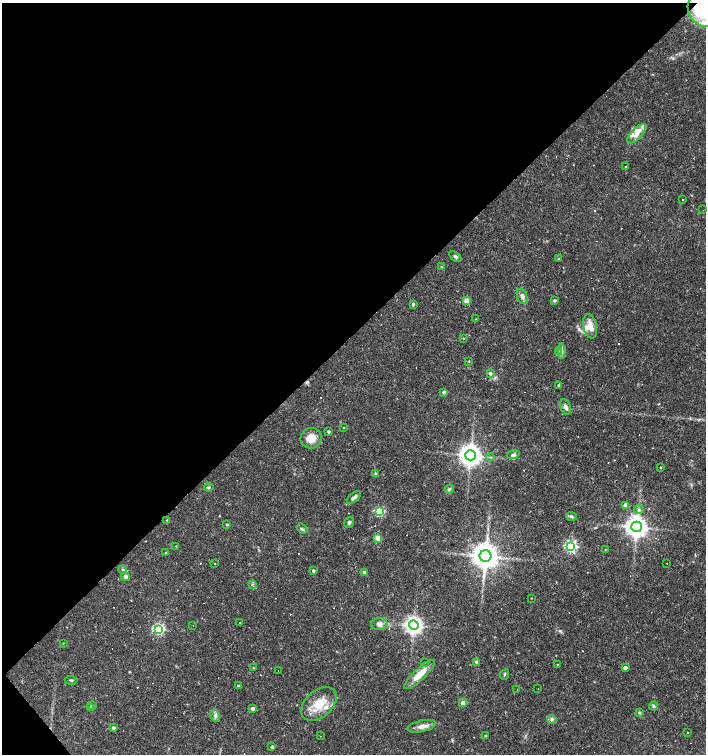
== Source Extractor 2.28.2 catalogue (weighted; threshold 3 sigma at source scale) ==
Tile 5 of 4 x 4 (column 1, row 2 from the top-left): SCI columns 209-1615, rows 3006-4508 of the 5979 x 6011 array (HDU 1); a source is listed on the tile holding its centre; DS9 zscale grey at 2 x 2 block average (1 PNG px = mean of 2 x 2 image px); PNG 708 x 756 px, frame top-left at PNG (2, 3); each listed source drawn as its Kron ellipse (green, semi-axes under 4 px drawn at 4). Shown black and unused: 45% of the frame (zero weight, under 3 of 4 exposures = <1% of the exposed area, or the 3 px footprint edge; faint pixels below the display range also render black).
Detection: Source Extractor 2.28.2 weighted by HDU 2 'WHT'; one run over the whole footprint, this tile lists its part. Background 0.0165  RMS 0.0016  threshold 0.0072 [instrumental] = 3 sigma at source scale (4.5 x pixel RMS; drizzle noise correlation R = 1.50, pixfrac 1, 0.0396/0.0396 arcsec/px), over >= 5 px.
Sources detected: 141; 47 cosmic-ray / hot-pixel residue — neither listed nor drawn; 5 inside a brighter listed object's ellipse — not listed separately; the other 89 listed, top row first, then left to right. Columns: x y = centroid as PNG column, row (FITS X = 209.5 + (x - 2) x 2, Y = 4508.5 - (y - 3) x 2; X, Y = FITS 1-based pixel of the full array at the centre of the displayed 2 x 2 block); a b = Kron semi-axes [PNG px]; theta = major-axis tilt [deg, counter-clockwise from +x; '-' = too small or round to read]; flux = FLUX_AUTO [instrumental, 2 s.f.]
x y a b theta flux
705 10 18 16 -50 47
637 134 12 5 46 2.9
626 167 3 2 - 0.39
682 199 2 2 - 0.37
703 210 2 2 - 0.29
455 256 7 4 -36 0.77
558 259 2 2 - 0.27
441 267 2 2 - 0.19
522 296 8 5 -70 1.7
466 300 3 3 - 5.5
554 300 4 3 - 0.42
413 304 2 2 - 0.92
476 319 2 2 - 0.19
590 326 12 7 -79 3.8
464 338 2 2 - 0.16
558 351 2 2 - 0.59
562 351 7 3 -87 0.88
469 361 2 2 - 0.21
490 373 4 3 - 0.75
559 385 2 2 - 1
444 392 3 3 - 1.1
565 407 8 5 -70 1.4
343 427 2 2 - 0.19
329 431 2 2 - 0.84
311 438 11 10 - 4.8
470 455 5 5 - 330
513 455 6 3 15 0.92
490 457 4 2 - 0.35
660 467 2 2 - 0.25
375 474 4 3 - 0.38
209 487 4 3 - 0.42
449 489 5 3 - 0.53
354 497 8 3 37 1.1
625 505 3 3 - 2.9
639 510 4 4 - 0.76
379 511 3 3 - 29
571 516 5 4 - 0.62
167 520 2 2 - 0.28
349 522 6 4 53 0.83
227 525 2 2 - 0.49
637 527 5 5 - 330
302 529 6 3 -37 0.56
378 538 3 3 - 8.2
176 546 2 2 - 0.22
571 546 4 4 - 66
605 549 2 2 - 0.17
166 553 3 2 - 0.46
485 556 6 6 - 590
667 563 2 2 - 0.15
215 564 2 2 - 0.14
123 570 4 3 - 0.58
313 571 3 2 - 0.88
364 572 3 3 - 1.1
125 576 4 4 - 1.3
252 585 4 2 - 0.26
531 598 2 2 - 0.15
240 622 2 2 - 0.39
379 624 8 6 2 1.6
414 625 5 4 - 200
193 626 2 2 - 0.24
159 629 4 4 - 47
63 643 2 2 - 0.18
477 662 3 2 - 1.3
425 663 2 2 - 0.18
557 664 2 2 - 0.18
625 667 3 2 - 1.6
253 668 2 2 - 0.22
278 671 2 2 - 0.23
419 674 20 6 43 5.1
505 674 6 2 69 0.36
71 680 6 2 -4 0.47
238 686 3 2 - 0.38
538 689 2 2 - 0.26
517 690 2 2 - 0.74
463 703 3 3 - 5.6
319 704 20 13 42 8.9
92 705 2 2 - 0.72
653 706 4 4 - 0.53
90 707 3 3 - 2.2
253 708 3 3 - 1.9
639 713 4 3 - 0.56
215 715 6 5 - 1.2
552 719 5 2 - 0.51
422 726 14 5 13 2.4
113 728 3 2 - 1.3
688 732 2 2 - 1.6
321 736 2 2 - 0.38
485 736 2 2 - 0.28
272 747 2 2 - 1.2
Overlapping masked pixels (flux is a lower limit): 1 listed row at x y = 705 10
Isophote crosses this tile's border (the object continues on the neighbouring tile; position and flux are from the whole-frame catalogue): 1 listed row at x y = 705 10
Diffuse or blended objects may show on this block-average render without a row.